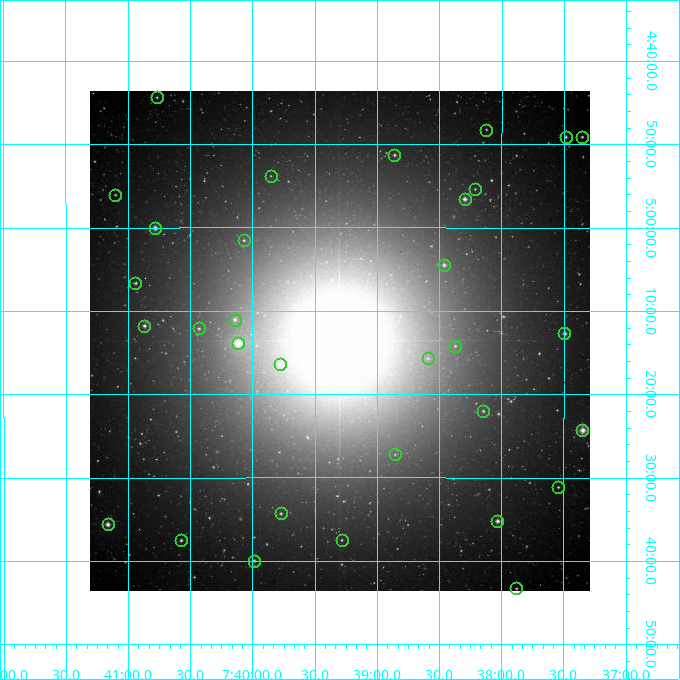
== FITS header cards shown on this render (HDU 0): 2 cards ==
NAXIS1  =                  500
NAXIS2  =                  500

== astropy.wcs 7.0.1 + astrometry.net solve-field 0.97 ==
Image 500 x 500 px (HDU 0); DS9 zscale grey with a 90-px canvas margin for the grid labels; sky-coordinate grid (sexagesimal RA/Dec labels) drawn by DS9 from the SOLVED WCS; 32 Tycho-2 reference stars matched to detected sources circled (green)
Header WCS: none
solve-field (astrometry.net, Tycho-2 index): SOLVED blind (the file carries no WCS)
Solved WCS: RA---TAN-SIP/DEC--TAN-SIP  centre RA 07:39:18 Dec +05:14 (114.82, +5.23 deg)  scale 7.2 arcsec/px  FOV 60.0' x 60.0'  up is +180 deg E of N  parity flipped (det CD > 0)
(file carries no celestial WCS; the grid is the blind solution)
Tycho-2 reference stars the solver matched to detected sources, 32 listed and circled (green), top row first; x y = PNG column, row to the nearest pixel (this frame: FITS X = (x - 90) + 1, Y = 500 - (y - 91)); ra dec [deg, ICRS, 3 dp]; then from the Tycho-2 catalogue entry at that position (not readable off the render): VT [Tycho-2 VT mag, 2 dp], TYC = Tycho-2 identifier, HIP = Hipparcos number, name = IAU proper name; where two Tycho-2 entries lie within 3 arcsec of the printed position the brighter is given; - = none
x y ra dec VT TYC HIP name
157 97 115.192 +4.740 10.27 187-1561-1 - -
486 130 114.531 +4.804 10.40 187-1933-1 - -
566 137 114.371 +4.819 9.86 186-1115-1 - -
582 137 114.339 +4.818 10.64 186-1303-1 - -
394 155 114.715 +4.855 9.94 187-1731-1 - -
271 176 114.963 +4.896 11.25 187-1964-1 - -
475 189 114.553 +4.923 10.26 187-924-1 - -
115 195 115.275 +4.934 10.59 187-1859-1 - -
465 199 114.574 +4.943 7.99 187-1892-1 - -
155 228 115.195 +5.001 8.13 187-1562-1 - -
244 240 115.017 +5.025 10.42 187-1409-1 - -
444 265 114.616 +5.075 8.95 187-1557-1 - -
135 283 115.235 +5.111 9.99 187-568-1 - -
235 320 115.035 +5.184 9.03 187-686-1 - -
144 326 115.217 +5.196 9.03 187-1737-1 - -
199 328 115.107 +5.202 9.80 187-1619-1 - -
564 333 114.373 +5.212 8.80 186-475-1 - -
238 343 115.029 +5.231 6.55 187-1206-1 - -
455 346 114.593 +5.236 10.21 187-948-1 - -
428 358 114.648 +5.261 10.04 187-1236-1 - -
280 364 114.944 +5.274 9.22 187-804-1 - -
483 411 114.536 +5.367 10.05 187-386-1 - -
582 430 114.337 +5.405 7.55 186-149-1 - -
395 454 114.714 +5.454 10.85 187-730-1 - -
558 487 114.385 +5.519 10.37 187-217-1 - -
281 513 114.943 +5.572 9.83 187-289-1 - -
497 521 114.508 +5.587 8.26 187-25-1 - -
108 524 115.291 +5.593 8.01 187-55-1 - -
181 540 115.143 +5.625 9.74 191-1004-1 - -
342 540 114.821 +5.625 10.89 191-158-1 - -
254 561 114.997 +5.666 9.30 191-642-1 - -
516 588 114.470 +5.722 10.43 191-1068-1 - -